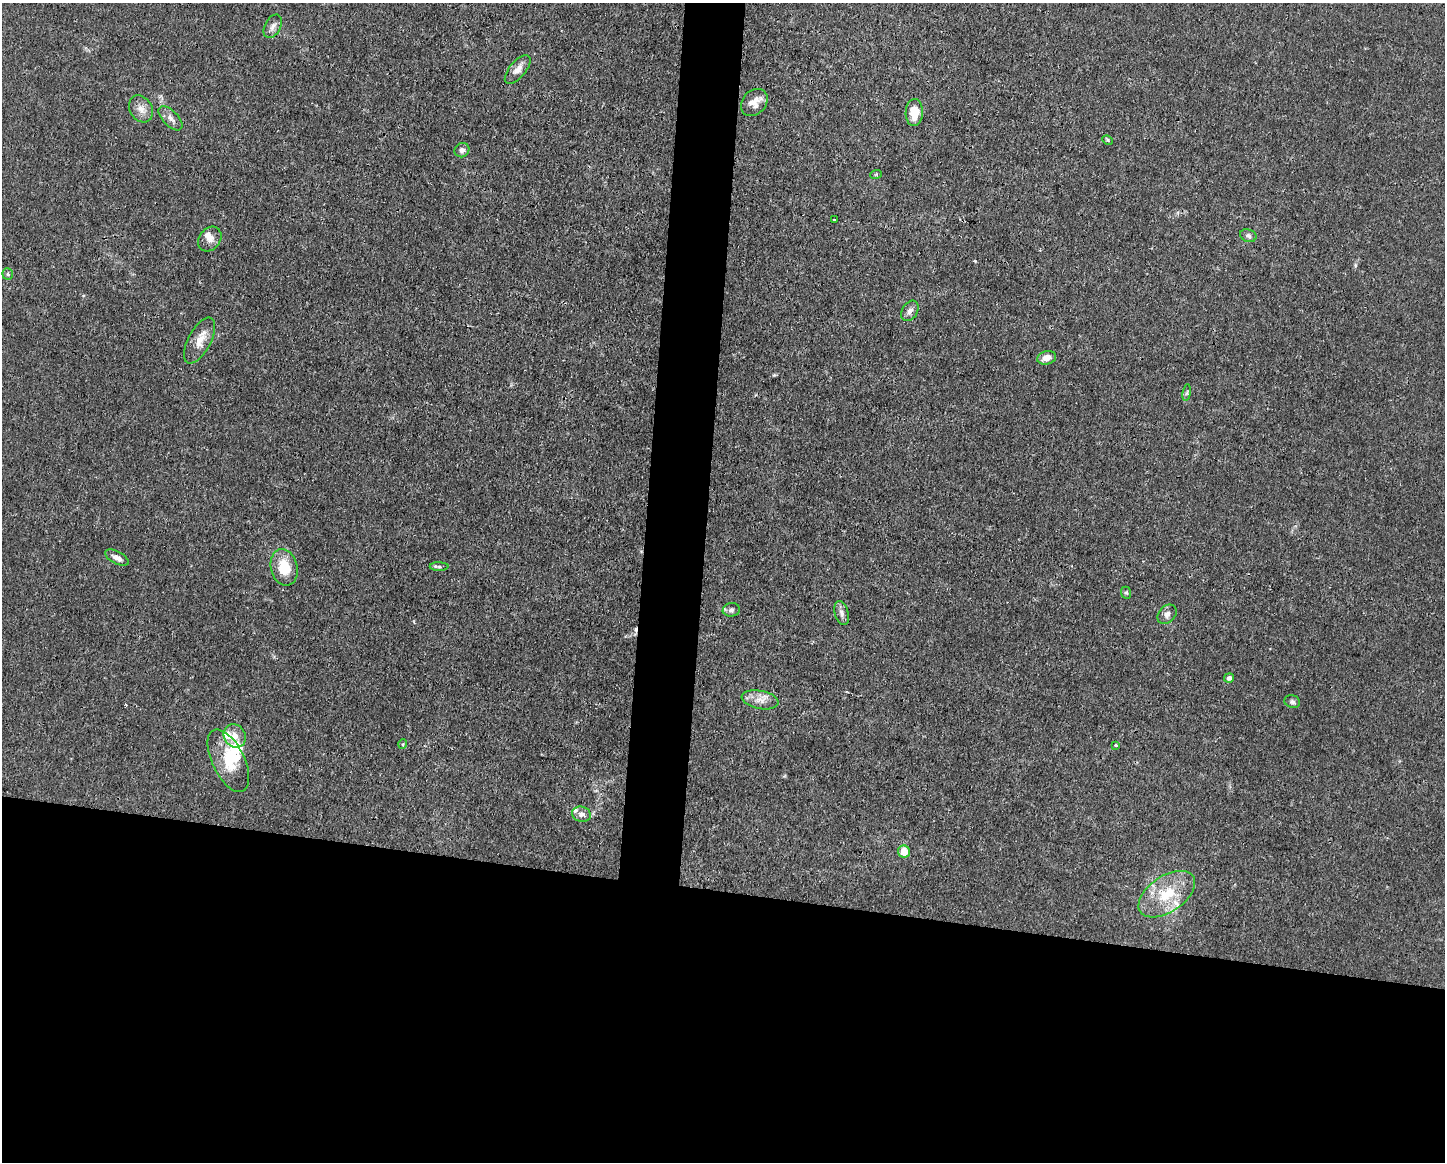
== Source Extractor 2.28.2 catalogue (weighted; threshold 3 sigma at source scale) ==
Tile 11 of 3 x 4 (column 2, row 4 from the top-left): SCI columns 1556-2998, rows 1-1160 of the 4666 x 4638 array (HDU 1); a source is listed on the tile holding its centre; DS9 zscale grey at full resolution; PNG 1447 x 1164 px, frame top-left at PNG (2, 3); each listed source drawn as its Kron ellipse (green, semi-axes under 4 px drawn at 4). Shown black and unused: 27% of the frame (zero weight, under 3 of 4 exposures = <1% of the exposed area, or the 3 px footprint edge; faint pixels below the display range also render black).
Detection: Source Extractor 2.28.2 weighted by HDU 2 'WHT'; one run over the whole footprint, this tile lists its part. Background 0.0165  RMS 0.0025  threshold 0.0113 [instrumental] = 3 sigma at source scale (4.5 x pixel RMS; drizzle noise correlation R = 1.50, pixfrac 1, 0.05/0.05 arcsec/px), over >= 5 px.
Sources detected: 41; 2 inside a brighter object's white glare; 1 cosmic-ray / hot-pixel residue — neither listed nor drawn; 4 inside a brighter listed object's ellipse — not listed separately; the other 34 listed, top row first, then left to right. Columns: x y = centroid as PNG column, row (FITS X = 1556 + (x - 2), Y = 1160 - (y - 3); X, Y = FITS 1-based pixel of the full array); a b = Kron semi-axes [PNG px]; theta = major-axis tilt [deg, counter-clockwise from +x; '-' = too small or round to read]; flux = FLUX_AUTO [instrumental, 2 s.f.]
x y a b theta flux
273 26 12 8 61 1.2
518 69 17 8 50 1.9
754 102 15 11 46 2.3
141 109 14 11 -58 2.2
914 113 13 8 88 4.3
170 118 15 7 -46 1.5
1108 140 5 3 - 0.34
462 150 7 7 - 1
876 174 6 3 20 0.3
834 220 3 3 - 1.5
1248 236 8 6 -20 0.7
210 239 13 10 52 1.7
8 274 5 5 - 0.42
910 311 11 7 58 1.2
200 341 25 11 61 3.6
1047 358 10 6 15 1.9
1187 393 8 4 81 0.45
117 558 13 6 -28 1.5
284 567 18 13 -76 7
439 567 9 4 -1 0.52
1126 593 6 5 - 0.38
731 610 8 6 10 0.76
842 613 12 7 -73 1.1
1167 614 11 8 47 1.3
1229 678 5 4 - 0.94
760 700 18 9 -11 2.5
1292 702 8 6 -17 0.66
235 736 12 10 -53 2.3
403 744 5 3 - 0.23
1115 745 3 3 - 0.3
228 761 34 16 -64 7.9
581 814 9 7 -15 1.3
904 852 6 6 - 3.8
1167 894 32 18 34 9.9